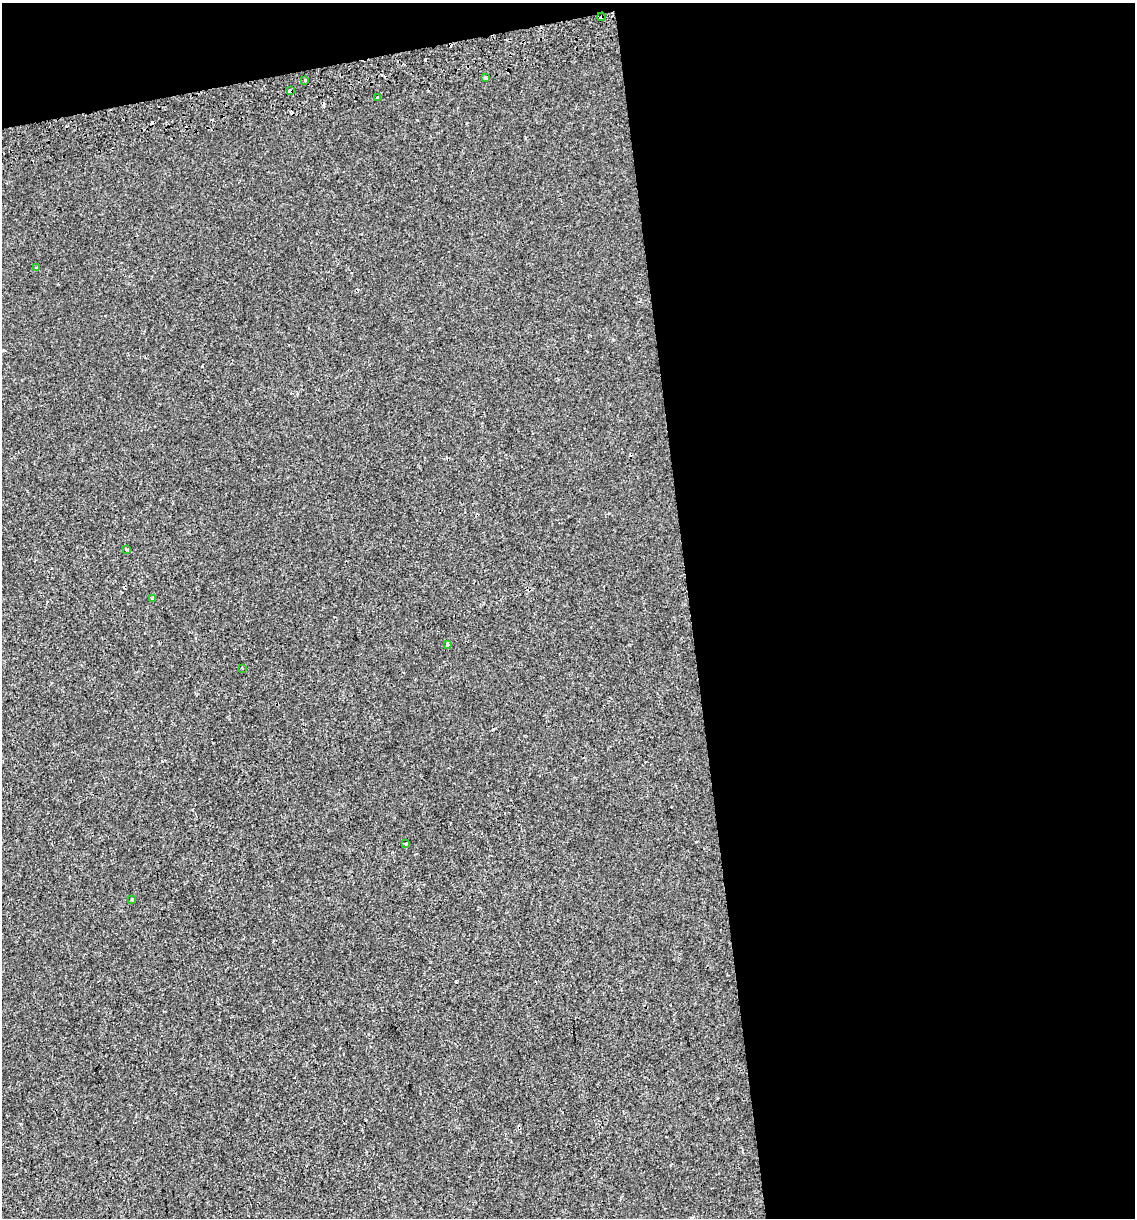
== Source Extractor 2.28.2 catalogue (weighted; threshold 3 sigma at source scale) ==
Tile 4 of 4 x 4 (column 4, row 1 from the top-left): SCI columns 3479-4611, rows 3691-4906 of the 4646 x 4948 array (HDU 1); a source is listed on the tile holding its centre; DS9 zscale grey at full resolution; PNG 1137 x 1220 px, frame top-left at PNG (2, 3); each listed source drawn as its Kron ellipse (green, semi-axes under 4 px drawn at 4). Shown black and unused: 42% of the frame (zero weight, under 2 of 3 exposures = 2% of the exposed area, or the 3 px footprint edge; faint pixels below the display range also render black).
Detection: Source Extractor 2.28.2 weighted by HDU 2 'WHT'; one run over the whole footprint, this tile lists its part. Background 6.02e-04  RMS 0.0036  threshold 0.0162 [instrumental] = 3 sigma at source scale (4.5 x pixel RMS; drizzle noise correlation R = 1.50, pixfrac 1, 0.0396/0.0396 arcsec/px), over >= 5 px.
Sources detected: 16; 4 cosmic-ray / hot-pixel residue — neither listed nor drawn; the other 12 listed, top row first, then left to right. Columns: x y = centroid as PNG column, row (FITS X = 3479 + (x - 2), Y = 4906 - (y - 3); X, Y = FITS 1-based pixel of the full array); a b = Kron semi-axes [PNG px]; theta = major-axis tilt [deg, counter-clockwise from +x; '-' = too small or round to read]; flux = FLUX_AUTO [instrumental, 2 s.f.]
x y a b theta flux
602 17 4 3 - 0.61
486 78 3 3 - 1.4
305 80 3 3 - 2.3
290 91 4 4 - 4.8
377 98 3 3 - 1.6
36 268 3 3 - 0.54
127 550 4 3 - 0.66
153 598 4 3 - 0.51
448 644 4 3 - 2.4
242 668 3 2 - 0.56
406 844 3 2 - 0.37
132 899 3 3 - 1.1
Overlapping masked pixels (flux is a lower limit): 2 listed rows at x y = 602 17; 290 91